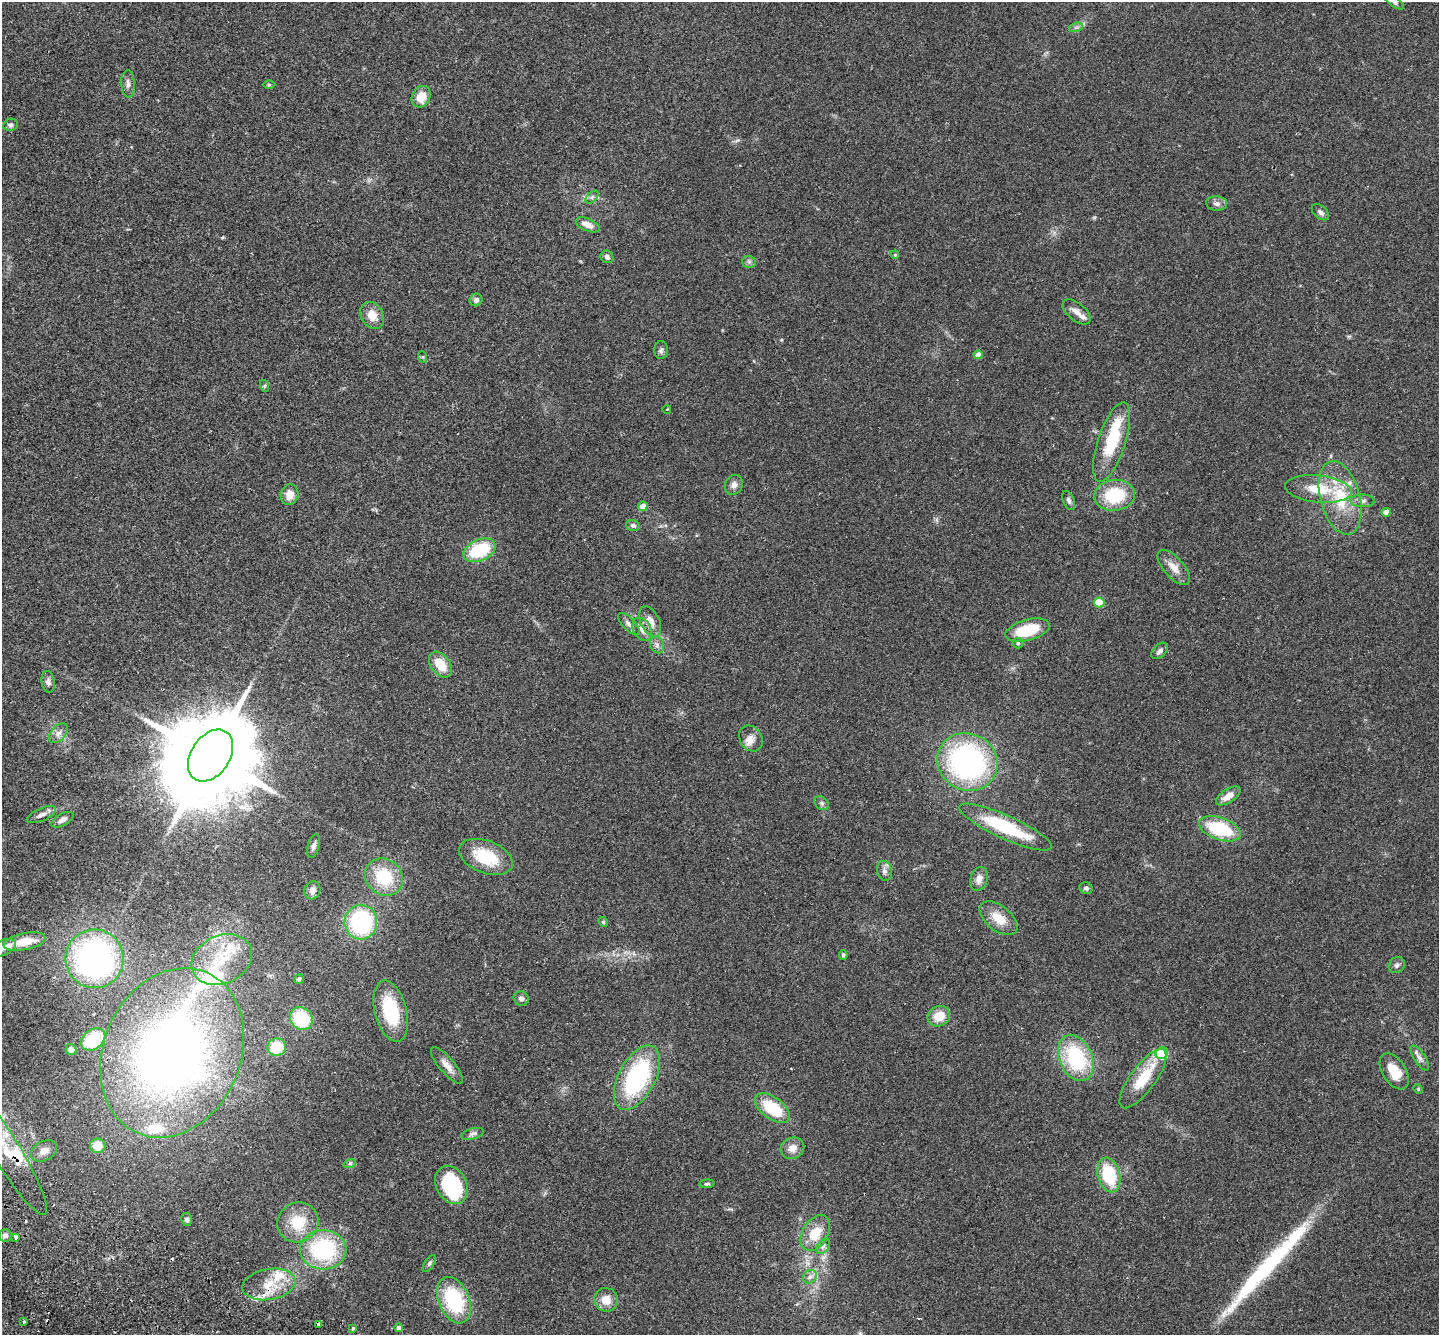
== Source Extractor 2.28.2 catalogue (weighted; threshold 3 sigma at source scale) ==
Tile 7 of 4 x 4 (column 3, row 2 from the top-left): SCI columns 2907-4343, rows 2864-4196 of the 5815 x 5864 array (HDU 1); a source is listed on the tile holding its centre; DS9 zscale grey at full resolution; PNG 1441 x 1337 px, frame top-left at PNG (2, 2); each listed source drawn as its Kron ellipse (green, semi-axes under 4 px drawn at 4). Shown black and unused: <1% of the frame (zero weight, under 2 of 3 exposures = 3% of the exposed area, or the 3 px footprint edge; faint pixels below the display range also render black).
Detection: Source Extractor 2.28.2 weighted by HDU 2 'WHT'; one run over the whole footprint, this tile lists its part. Background 0.114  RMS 0.0095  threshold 0.0427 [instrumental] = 3 sigma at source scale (4.5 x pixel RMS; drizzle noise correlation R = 1.50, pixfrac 1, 0.05/0.05 arcsec/px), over >= 5 px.
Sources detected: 129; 5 cosmic-ray / hot-pixel residue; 1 long thin detection or spike segment (spike, bleed or trail) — neither listed nor drawn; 10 inside a brighter listed object's ellipse — not listed separately; the other 113 listed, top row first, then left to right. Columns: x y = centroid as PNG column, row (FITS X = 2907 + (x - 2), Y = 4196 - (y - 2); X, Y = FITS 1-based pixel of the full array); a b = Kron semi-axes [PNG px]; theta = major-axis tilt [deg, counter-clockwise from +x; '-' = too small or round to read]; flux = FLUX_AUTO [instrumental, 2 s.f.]
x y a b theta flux
1395 2 11 5 -36 2.7
1076 27 7 4 19 2.1
128 84 13 7 -87 4.3
269 85 6 4 0 1.2
421 97 11 9 62 15
11 125 7 6 - 2.4
592 197 8 4 45 2.2
1217 203 10 7 -4 4
1320 212 10 6 -41 3.4
588 225 12 6 -23 7.9
895 255 4 3 - 0.8
607 257 6 6 - 3.3
749 262 6 6 - 2.3
476 300 6 6 - 3.7
1077 312 16 9 -40 6.4
372 315 14 11 -60 11
661 350 9 7 90 2.6
978 355 4 4 - 8
423 357 6 4 -71 1.1
265 386 6 4 -72 1.2
667 409 4 2 - 0.69
1112 442 42 14 71 50
734 485 10 8 61 4.8
1318 489 33 13 -6 31
290 495 10 8 77 9.2
1115 495 20 15 8 43
1340 498 38 20 -75 43
1069 501 10 5 -67 2.7
1362 501 12 6 -1 3.6
643 506 5 4 - 8.7
1386 512 4 4 - 6.4
633 525 7 5 -18 2.6
479 550 17 10 24 50
1174 567 22 10 -48 9.9
1099 602 5 5 - 21
650 621 16 9 -64 9.4
629 624 14 6 -46 4.3
642 629 12 9 -59 6.2
1027 630 23 10 15 37
1018 643 5 5 - 1.5
657 645 9 6 -66 3.4
1160 651 10 6 44 3.4
440 665 14 9 -53 17
48 682 11 6 -81 3.2
58 733 11 7 47 4.4
751 739 14 11 -56 7.2
210 756 28 19 55 20000
967 762 31 28 -31 200
1228 796 14 6 33 9
822 803 8 6 -43 2.4
41 815 16 6 23 4.6
62 820 12 6 29 4.1
1005 827 50 11 -24 63
1220 829 22 11 -19 53
314 846 12 6 74 3.8
486 857 28 16 -20 37
884 871 10 7 -76 4
384 877 20 17 -40 39
979 879 12 8 71 6.5
1086 888 7 5 -24 2.4
312 890 9 8 - 4.3
998 918 22 12 -39 17
361 922 17 16 - 100
603 922 5 4 - 1.2
24 942 21 8 12 18
3 948 14 7 24 6.7
843 955 4 4 - 1.6
95 959 29 29 - 280
222 960 31 24 24 43
1397 965 9 7 43 2.9
299 979 5 4 - 2.5
521 998 7 7 - 3.3
391 1011 31 16 -75 49
939 1016 11 10 - 16
301 1018 12 10 -48 51
93 1039 13 9 37 33
277 1047 9 8 - 29
71 1050 6 5 - 2.6
172 1053 87 68 66 660
1162 1053 6 5 - 61
1076 1058 24 16 -66 72
1420 1058 14 5 -57 4
447 1065 23 7 -50 8
1394 1071 20 11 -57 19
637 1078 35 18 62 110
1143 1078 35 12 54 31
1418 1089 5 4 - 0.95
772 1108 20 10 -36 39
472 1134 12 5 15 3
98 1146 8 7 - 13
792 1148 12 10 23 7.8
44 1151 14 9 27 7.8
7 1152 72 14 -59 45
350 1163 6 4 19 1.3
1109 1175 18 11 -74 46
707 1184 7 4 5 1.6
451 1185 20 15 -61 82
187 1219 6 5 - 2.2
298 1222 21 19 32 30
815 1233 19 12 59 22
5 1235 6 6 - 4.1
16 1238 4 3 - 6.5
823 1246 9 5 54 2.9
323 1250 23 19 -2 87
429 1263 9 4 55 1.9
810 1277 7 6 - 3.3
269 1284 27 15 10 25
454 1300 24 15 -67 68
606 1300 12 11 - 11
24 1321 3 3 - 2.5
319 1324 4 3 - 10
353 1328 3 3 - 3.1
399 1328 4 4 - 4.4
Overlapping masked pixels (flux is a lower limit): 2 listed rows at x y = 7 1152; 319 1324
Isophote crosses this tile's border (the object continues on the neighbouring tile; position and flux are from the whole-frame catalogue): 3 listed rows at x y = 1395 2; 3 948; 7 1152